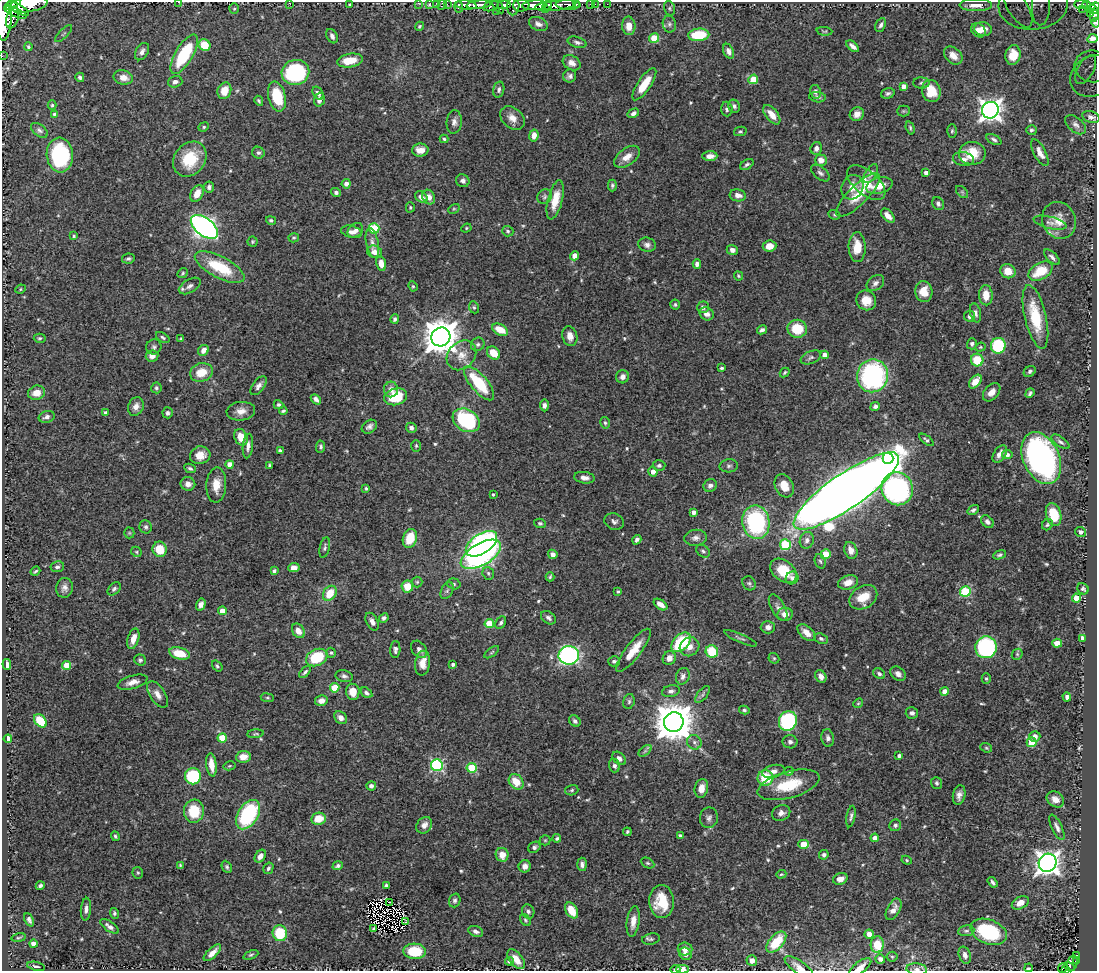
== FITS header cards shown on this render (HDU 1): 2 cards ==
NAXIS1  =                 1095
NAXIS2  =                  969

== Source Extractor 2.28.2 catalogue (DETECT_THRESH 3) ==
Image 1095 x 969 px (HDU 1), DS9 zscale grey, 1 PNG px = 1 image px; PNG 1099 x 973 px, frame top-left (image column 1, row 969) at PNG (2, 2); each listed source drawn as its Kron ellipse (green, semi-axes under 4 px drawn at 4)
Background 0.985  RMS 0.017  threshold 0.0503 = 3 sigma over >= 5 px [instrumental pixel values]
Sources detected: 569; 2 with non-positive FLUX_AUTO (blend fragments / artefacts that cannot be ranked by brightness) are neither listed nor drawn; of the other 567, the 500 brightest by FLUX_AUTO listed and drawn (67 fainter detections omitted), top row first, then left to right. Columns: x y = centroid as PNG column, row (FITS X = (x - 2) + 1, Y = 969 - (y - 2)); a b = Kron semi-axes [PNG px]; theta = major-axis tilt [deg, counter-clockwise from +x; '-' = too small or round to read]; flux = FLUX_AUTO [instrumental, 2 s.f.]
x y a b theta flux
178 2 3 2 - 6.5
289 3 2 2 - 7.5
418 3 3 2 - 14
430 3 3 3 - 13
436 3 3 2 - 14
13 4 9 4 29 1100
28 4 19 7 9 3800
447 4 2 2 - 14
576 4 3 2 - 120
590 4 2 2 - 11
595 4 2 2 - 12
607 4 2 2 - 7.9
1081 4 7 3 -1 220
349 5 3 3 - 1.6
442 5 5 3 - 63
466 5 10 4 -4 1200
479 5 12 4 6 1500
504 5 6 4 5 770
521 5 8 6 1 790
534 5 12 5 3 2300
548 5 5 3 - 500
556 5 21 5 6 1500
568 5 12 5 -2 390
976 5 16 6 0 9
1033 5 34 24 4 39
1041 5 20 9 87 11
1086 5 4 3 - 140
491 6 8 5 18 430
498 6 8 2 -53 250
513 6 9 6 86 490
459 7 5 3 - 260
1095 7 5 4 - 300
669 8 7 5 -74 1.9
1018 8 22 9 -58 16
19 9 12 4 -31 1400
234 9 5 5 - 1.7
545 9 3 2 - 190
1082 9 2 2 - 30
1093 10 5 3 - 280
496 11 2 2 - 51
15 12 12 4 -22 1200
1090 13 4 3 - 67
1095 15 7 4 76 260
4 16 25 8 87 4700
13 17 11 6 74 850
1096 23 5 2 - 22
538 24 10 6 -24 5.4
669 24 8 6 -80 3.1
881 25 7 5 64 3.4
419 26 5 3 - 1.6
629 26 9 6 -86 14
983 29 9 7 -11 7.8
978 30 8 6 -44 6.7
824 31 8 4 -5 1.5
64 34 11 4 45 2.3
699 35 10 6 4 47
332 36 8 5 -62 4.4
654 38 5 4 - 33
1092 39 5 4 - 3.5
577 42 10 5 -17 3.3
204 45 6 5 - 28
853 46 7 4 -40 4.8
29 47 4 3 - 1.6
729 51 8 5 -65 5.1
142 52 9 6 59 4.5
184 54 22 8 59 71
1013 55 10 7 78 14
2 56 2 2 - 10
953 56 10 7 -43 9.8
350 60 13 6 10 24
572 63 9 7 -29 6.9
1093 66 18 16 -8 21
1086 70 16 8 60 13
295 72 14 12 13 120
570 76 6 6 - 3.7
1093 76 24 20 29 27
80 77 4 4 - 2.9
123 77 10 7 -12 9.9
753 79 5 4 - 26
175 82 7 5 17 4.4
921 83 8 5 -1 2.7
644 84 19 6 56 22
904 86 4 4 - 5.9
499 90 8 5 74 3.2
224 91 8 6 70 15
931 91 11 9 -75 28
815 92 7 5 -80 4.3
318 93 7 5 -56 3.9
888 93 7 5 17 2.7
277 97 15 8 -76 43
817 97 8 5 -8 3
319 100 7 5 73 5.6
259 101 5 4 - 1.8
52 105 5 4 - 1.8
734 106 7 5 -53 3.5
727 109 7 5 -85 2.8
990 110 8 8 - 860
903 111 6 5 - 1.5
633 113 6 4 30 3.6
54 114 4 4 - 1.7
857 114 7 6 - 7.4
772 115 11 6 -52 11
1091 117 9 5 -18 4.1
512 118 14 10 -41 10
454 122 12 7 85 5.4
1075 125 12 7 -40 5.2
204 127 5 4 - 1.7
910 128 7 3 -72 1.8
39 130 9 5 -37 3.4
1031 130 5 5 - 2.3
740 131 6 4 13 1.7
952 131 7 5 88 2
534 135 6 4 79 9
444 139 4 3 - 1.7
994 140 8 4 -28 3
816 148 6 5 - 4.8
420 150 8 6 1 9.5
258 153 6 5 - 2.7
972 153 13 11 1 31
1040 153 15 6 -62 8.8
60 155 17 13 -86 110
710 156 7 4 2 6.7
627 157 15 8 36 11
190 159 19 15 52 40
963 159 10 7 -9 5.2
821 160 6 5 - 9.7
747 164 7 4 32 2.4
926 172 4 4 - 5.5
820 173 11 6 -39 3.8
871 174 10 5 58 4.8
463 181 7 6 - 4.2
866 183 23 12 -40 20
346 184 4 4 - 4.9
612 185 6 4 89 2.2
879 186 13 8 15 16
209 187 5 5 - 3
852 187 12 10 63 13
336 192 5 4 - 2.7
962 192 7 4 -45 2
197 193 9 6 63 13
738 195 8 6 -10 6.9
858 195 29 9 45 27
421 197 7 5 -34 7.3
429 197 7 6 - 8.7
544 197 8 6 49 2.9
555 200 20 7 76 21
938 204 7 5 -61 3.3
410 207 5 4 - 1.5
454 209 6 4 28 1.5
834 215 6 4 -21 1.6
888 216 8 5 -47 8
271 220 5 4 - 1.9
1059 220 19 16 -65 21
1050 223 17 6 -14 5.4
204 227 16 8 -37 590
374 228 5 5 - 71
466 228 5 4 - 1.4
355 230 8 6 38 4.8
508 231 6 5 - 2.2
351 232 10 6 -15 5.3
74 236 4 3 - 1.5
294 238 5 4 - 1.7
252 242 5 5 - 1.6
372 243 15 6 -79 6.9
647 245 9 7 -14 4.7
770 246 7 5 5 9.4
857 247 15 8 -89 21
732 250 6 5 - 4.9
375 252 8 6 -20 7.7
575 256 4 4 - 9.8
1052 257 10 5 -45 3.6
128 259 6 5 - 2.5
381 264 7 5 -79 8.8
697 264 5 4 - 4.2
220 267 27 11 -27 51
1008 271 8 7 - 15
1040 271 13 8 30 31
183 273 5 4 - 1.5
738 276 5 3 - 1.5
875 283 10 7 37 4.7
190 286 12 6 30 4.6
413 286 5 4 - 1.6
20 289 5 4 - 1.4
924 292 10 8 -87 17
986 295 10 6 -89 16
866 300 10 9 - 17
675 305 5 5 - 1.9
474 307 6 5 - 1.9
703 307 6 6 - 3.6
975 313 10 5 -78 3.7
707 314 7 6 - 6.1
970 316 5 5 - 4.9
1035 317 32 11 -77 47
395 319 5 4 - 3.3
797 329 9 9 - 37
500 330 8 5 -28 19
762 330 5 4 - 3.4
570 336 10 7 -76 9.8
163 337 7 4 -32 2.2
441 337 9 9 - 2700
40 338 6 4 1 1.9
181 339 3 3 - 1.7
478 344 7 6 - 3.3
972 344 5 5 - 2.8
998 346 8 7 - 80
154 347 8 7 - 3
980 347 5 4 - 1.4
203 350 6 5 - 8.2
493 353 7 5 -43 20
461 355 16 13 46 16
825 355 4 4 - 9
152 356 6 5 - 7.2
811 357 10 6 23 3.2
977 360 6 6 - 30
722 368 4 3 - 1.9
1030 371 6 5 - 2.5
201 372 11 9 16 20
785 372 5 4 - 1.8
872 376 16 15 - 200
623 377 7 6 - 6.1
975 382 8 5 50 12
479 383 21 8 -50 57
259 386 11 5 53 5
156 388 5 5 - 2.3
391 389 8 7 - 7
992 392 10 7 48 7.8
37 393 8 7 - 12
1030 393 5 3 - 2.1
396 397 11 8 15 43
316 399 6 4 -46 3.8
278 405 5 4 - 2.2
544 405 6 4 -86 4.2
136 406 9 7 66 6.7
875 406 5 4 - 3.4
241 411 14 9 5 10
283 411 4 3 - 2
106 413 4 4 - 4
168 413 5 5 - 2.8
47 417 8 6 18 4.6
466 420 14 10 -31 110
605 423 6 4 -73 2
369 427 8 6 34 4.1
411 428 5 5 - 4
241 437 8 6 -63 17
927 440 8 4 -38 2.7
1061 442 10 4 -36 3.1
248 446 12 5 84 5.2
416 446 6 5 - 1.6
321 447 6 4 87 2.6
280 451 4 3 - 2.5
1000 454 10 5 57 7.1
1007 454 5 4 - 3.7
200 455 10 8 15 14
888 458 5 5 - 200
1041 458 27 18 -66 340
230 464 4 4 - 9.5
270 465 4 4 - 1.6
659 465 6 5 - 2.9
729 466 9 6 4 2.7
190 468 6 4 -24 2.3
653 472 4 4 - 6.7
585 478 10 6 -7 5.5
188 484 7 6 - 6.4
216 485 17 10 87 16
710 485 7 6 - 4.2
784 486 12 9 -62 14
366 488 4 3 - 1.8
897 489 17 15 -66 240
846 491 63 17 35 4000
493 494 3 3 - 1.4
973 510 6 4 36 2.9
694 512 4 4 - 5.8
1054 515 11 7 -74 35
614 521 10 8 -25 4.1
756 522 17 13 -80 130
987 522 7 5 -45 3.9
540 523 6 4 -16 1.8
1047 525 6 5 - 1.9
146 527 6 6 - 2.9
1080 532 5 5 - 3.8
129 533 5 5 - 1.5
410 538 9 7 71 29
696 538 11 8 6 5.4
637 540 5 4 - 2.8
807 540 8 7 - 5
481 544 18 9 34 240
785 545 5 5 - 71
325 547 10 5 77 2.7
160 549 7 7 - 25
851 550 8 6 -70 8.7
703 551 8 5 -38 2.7
136 552 5 4 - 1.6
481 554 22 11 30 240
553 554 5 4 - 4.6
826 554 5 4 - 41
1000 555 6 4 21 2.3
820 561 7 5 -70 2.4
57 567 7 5 11 3.1
294 568 5 4 - 6.8
35 571 5 3 - 1.6
274 571 4 4 - 2.4
783 571 15 10 -39 29
488 573 6 5 - 2.3
550 577 4 3 - 1.8
792 578 6 6 - 3.4
417 582 5 5 - 1.6
848 582 10 7 17 12
749 583 7 6 - 2.6
454 584 7 5 -17 2.3
407 586 6 6 - 18
64 588 10 8 77 5.7
114 589 8 5 45 2.7
1083 589 6 5 - 2.5
447 591 9 5 63 3.2
618 591 3 3 - 1.6
965 591 5 5 - 83
330 593 8 6 55 24
863 597 15 11 33 23
1076 598 4 4 - 19
660 604 7 4 -36 8.7
201 605 6 4 75 5.9
778 607 15 7 -61 6
222 611 4 4 - 10
785 614 8 6 9 10
384 618 5 4 - 2.7
548 618 8 5 -36 3.5
372 622 9 5 -62 5.3
501 623 7 5 60 2.4
489 624 5 4 - 36
768 627 7 6 - 5.4
298 631 8 5 -55 9.7
807 633 11 6 -40 10
740 638 18 3 -23 2.8
1083 638 4 4 - 7.5
133 639 10 5 74 10
821 639 7 5 -25 2.7
681 642 12 7 45 68
1057 643 5 4 - 7.5
689 647 10 9 - 9.3
986 647 11 10 - 150
395 649 8 5 87 3.3
419 649 9 7 -51 5.3
633 650 26 7 53 23
712 651 6 6 - 43
492 652 8 4 36 1.8
180 653 10 6 -16 24
331 653 5 4 - 1.9
1017 654 6 5 - 1.9
569 655 10 9 - 230
317 657 11 8 27 50
669 658 7 6 - 9.3
774 658 6 5 - 1.8
140 660 6 5 - 2.5
614 661 6 5 - 2.4
423 663 12 7 81 11
7 664 5 4 - 7.7
67 665 4 4 - 23
453 665 4 3 - 3.7
217 666 6 4 -53 2.2
305 672 7 3 48 2.3
879 674 6 5 - 2.5
898 674 8 6 -38 5.4
344 676 8 6 -12 3.4
683 676 8 6 69 4.8
821 676 7 5 -60 7.1
986 679 5 4 - 1.7
132 682 15 6 16 8.6
335 688 4 4 - 37
671 691 9 6 10 4
945 691 4 4 - 10
353 692 8 6 -84 12
366 693 6 4 -35 2.8
158 694 15 7 -57 8.5
703 694 10 5 52 2.9
1067 697 4 4 - 3.2
267 698 6 3 -8 1.4
321 701 6 5 - 6.6
629 701 7 5 75 2.6
858 703 5 4 - 1.5
744 710 5 4 - 1.9
912 713 6 5 - 4
341 718 7 5 -43 5.9
40 721 7 5 -49 36
575 721 6 5 - 3.1
788 721 10 9 - 120
674 722 10 9 - 3500
255 734 8 3 5 1.6
1035 736 5 5 - 6.1
222 738 4 4 - 30
828 738 9 6 -80 4.5
8 739 4 4 - 34
694 742 7 7 - 3.9
790 742 7 6 - 3.9
1032 742 5 4 - 32
986 748 6 4 -22 1.6
645 751 8 4 37 2.3
899 756 4 3 - 3.5
243 757 7 6 - 12
619 758 8 5 -45 4.3
211 765 12 5 -83 12
437 765 6 6 - 140
229 766 6 4 13 1.5
614 766 6 5 - 3.7
472 768 5 5 - 47
773 771 11 6 15 5.9
789 771 5 3 - 1.7
193 776 8 8 - 73
765 778 8 7 - 39
516 782 8 6 -49 17
937 783 6 5 - 2.2
788 785 32 13 16 44
371 786 5 4 - 4
701 788 9 6 77 8.9
572 790 7 5 17 2.1
959 795 10 6 78 5.8
1055 799 9 7 -35 11
194 811 11 10 - 35
781 813 9 7 22 5.5
248 815 16 10 58 100
851 816 11 4 80 3.1
709 818 10 9 - 4.8
319 819 7 6 - 22
424 825 9 7 50 7.1
895 825 6 5 - 2.8
1057 827 14 5 -64 5.3
627 832 4 3 - 1.9
115 836 5 3 - 2.1
680 836 4 3 - 4
557 838 4 4 - 2.3
875 838 4 4 - 6.2
545 840 5 5 - 1.5
803 844 5 4 - 25
534 847 6 5 - 2.7
502 855 7 6 - 11
824 855 5 4 - 2.7
260 856 7 5 55 7.1
907 860 5 4 - 1.4
648 863 7 5 -26 2
1048 863 9 8 - 900
582 864 6 4 -85 3.8
180 865 4 3 - 1.4
338 866 5 4 - 3
525 866 6 6 - 6.3
227 867 6 4 -63 2.3
268 868 6 4 59 2.4
138 873 6 5 - 1.8
781 874 5 4 - 1.4
840 879 7 5 20 9.8
993 882 6 3 -56 2.7
386 885 4 3 - 2.7
40 886 4 3 - 2.9
455 900 7 5 71 3.1
662 901 16 12 -87 32
389 902 3 3 - 4.3
1020 903 9 6 29 9
86 909 11 5 85 4.9
893 909 12 6 62 7.1
571 910 8 5 -59 24
528 912 7 6 - 3.4
114 913 5 4 - 2.1
29 920 7 4 -67 3.3
525 920 7 4 -54 1.9
633 921 15 6 82 9.9
405 922 2 2 - 6
109 926 11 4 -34 4.9
373 929 3 2 - 1.5
476 931 8 5 -21 3.6
966 931 8 5 9 2.5
989 932 19 12 -21 75
280 933 8 7 - 49
869 934 5 4 - 7
19 938 7 3 10 1.5
651 939 9 5 10 2.6
776 942 13 7 48 37
33 944 4 4 - 6.7
877 945 8 6 89 30
685 949 7 6 - 7.5
415 951 11 7 -3 45
212 953 11 5 44 7.9
685 954 6 5 - 6.2
251 955 8 4 24 2
965 955 9 6 -72 4.9
1076 955 3 3 - 20
892 957 5 5 - 1.4
516 959 11 6 -51 13
880 959 5 4 - 4.7
752 960 5 5 - 7.1
509 961 4 4 - 2.4
1076 961 4 4 - 95
1072 963 8 5 76 140
36 966 9 4 -13 2.7
799 967 17 6 -36 7.8
860 967 13 6 38 7.6
1069 967 5 3 - 120
1029 968 4 2 - 1.5
1063 968 5 3 - 30
675 969 5 3 - 1.5
682 969 6 3 1 8.3
917 969 10 6 -5 4.7
1065 970 3 3 - 33
At the frame edge (FLAGS 8, measured only in part): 20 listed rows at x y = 178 2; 289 3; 418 3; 430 3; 436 3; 13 4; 28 4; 442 5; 1095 7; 1095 15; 4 16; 1096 23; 2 56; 516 959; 799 967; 860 967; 675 969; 682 969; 917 969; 1065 970
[67 fainter detections neither listed nor drawn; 2 non-positive-flux detections neither listed nor drawn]